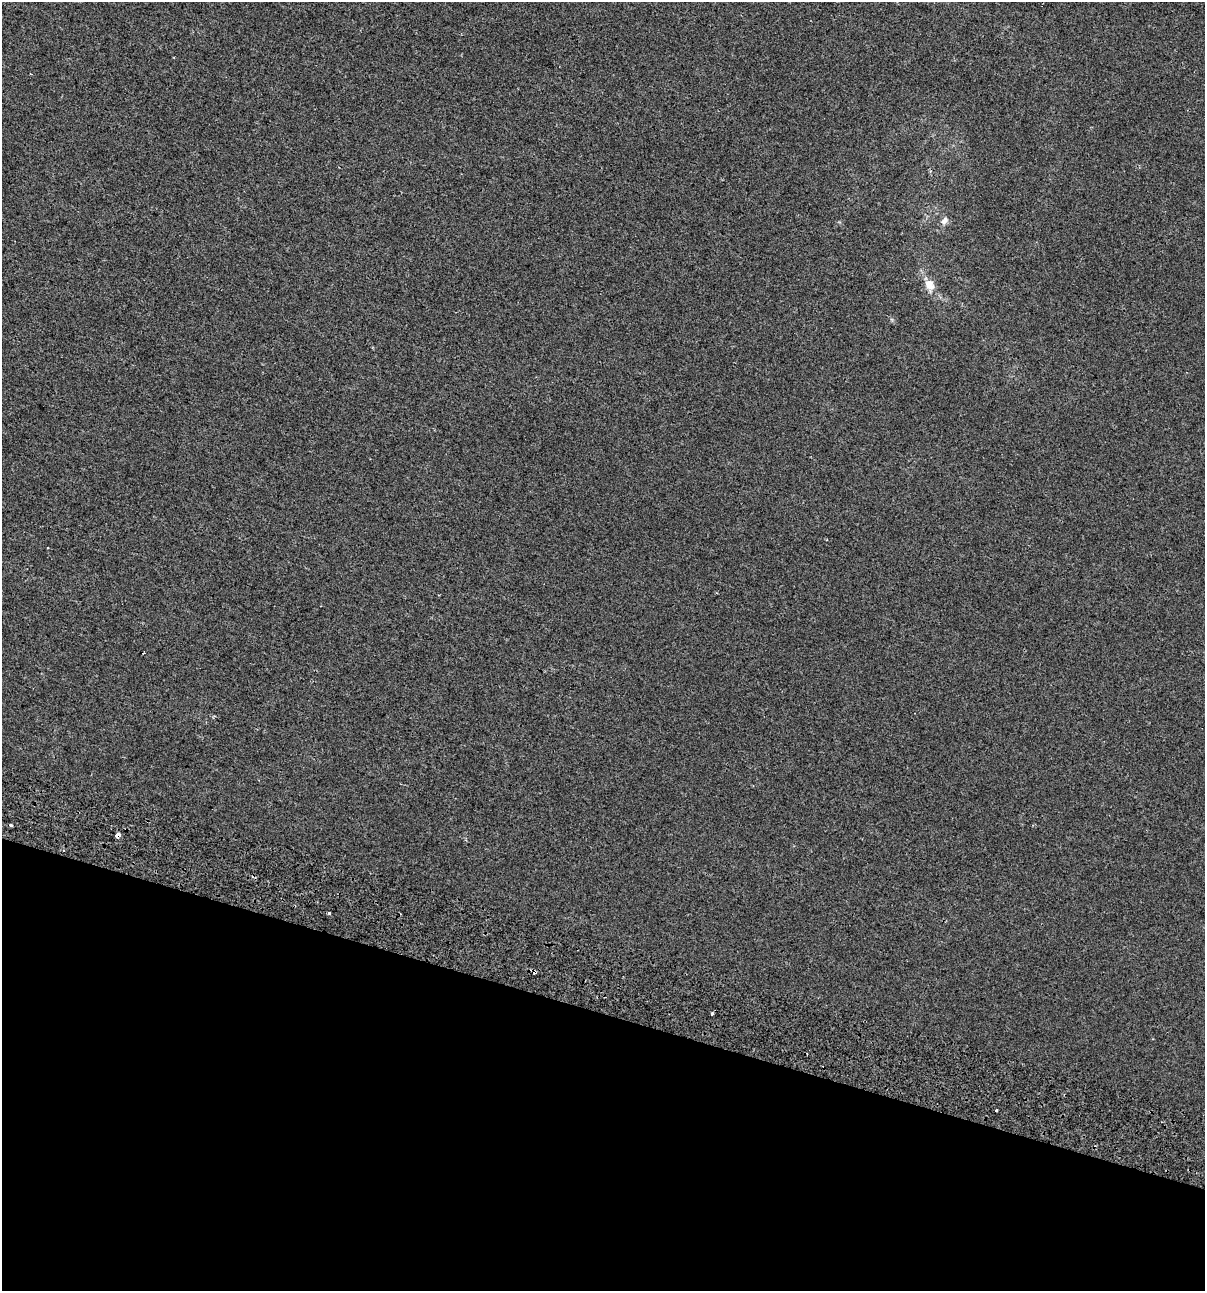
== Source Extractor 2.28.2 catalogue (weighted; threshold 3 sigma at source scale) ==
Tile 15 of 4 x 4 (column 3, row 4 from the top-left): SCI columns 2796-3998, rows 89-1377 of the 5531 x 5345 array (HDU 1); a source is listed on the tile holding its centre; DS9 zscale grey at full resolution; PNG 1207 x 1293 px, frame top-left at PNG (2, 2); no overlay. Shown black and unused: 22% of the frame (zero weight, under 2 of 3 exposures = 7% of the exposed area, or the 3 px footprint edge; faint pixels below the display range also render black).
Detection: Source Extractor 2.28.2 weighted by HDU 2 'WHT'; one run over the whole footprint, this tile lists its part. Background -4.89e-04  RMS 0.0045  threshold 0.0203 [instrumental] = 3 sigma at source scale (4.5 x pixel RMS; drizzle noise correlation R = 1.50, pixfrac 1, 0.0396/0.0396 arcsec/px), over >= 5 px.
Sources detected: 9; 2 cosmic-ray / hot-pixel residue — not listed; the other 7 listed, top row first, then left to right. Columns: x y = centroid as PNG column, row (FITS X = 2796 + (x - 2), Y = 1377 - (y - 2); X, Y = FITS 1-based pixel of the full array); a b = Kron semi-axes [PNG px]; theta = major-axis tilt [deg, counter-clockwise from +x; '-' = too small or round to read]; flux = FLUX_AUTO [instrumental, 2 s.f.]
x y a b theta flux
945 221 9 7 51 1.9
929 284 15 11 -53 4.2
11 825 3 3 - 1.2
117 835 4 3 - 12
329 913 4 3 - 0.55
712 1013 4 3 - 4.5
996 1111 3 3 - 1.5
Overlapping masked pixels (flux is a lower limit): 1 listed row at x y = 117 835